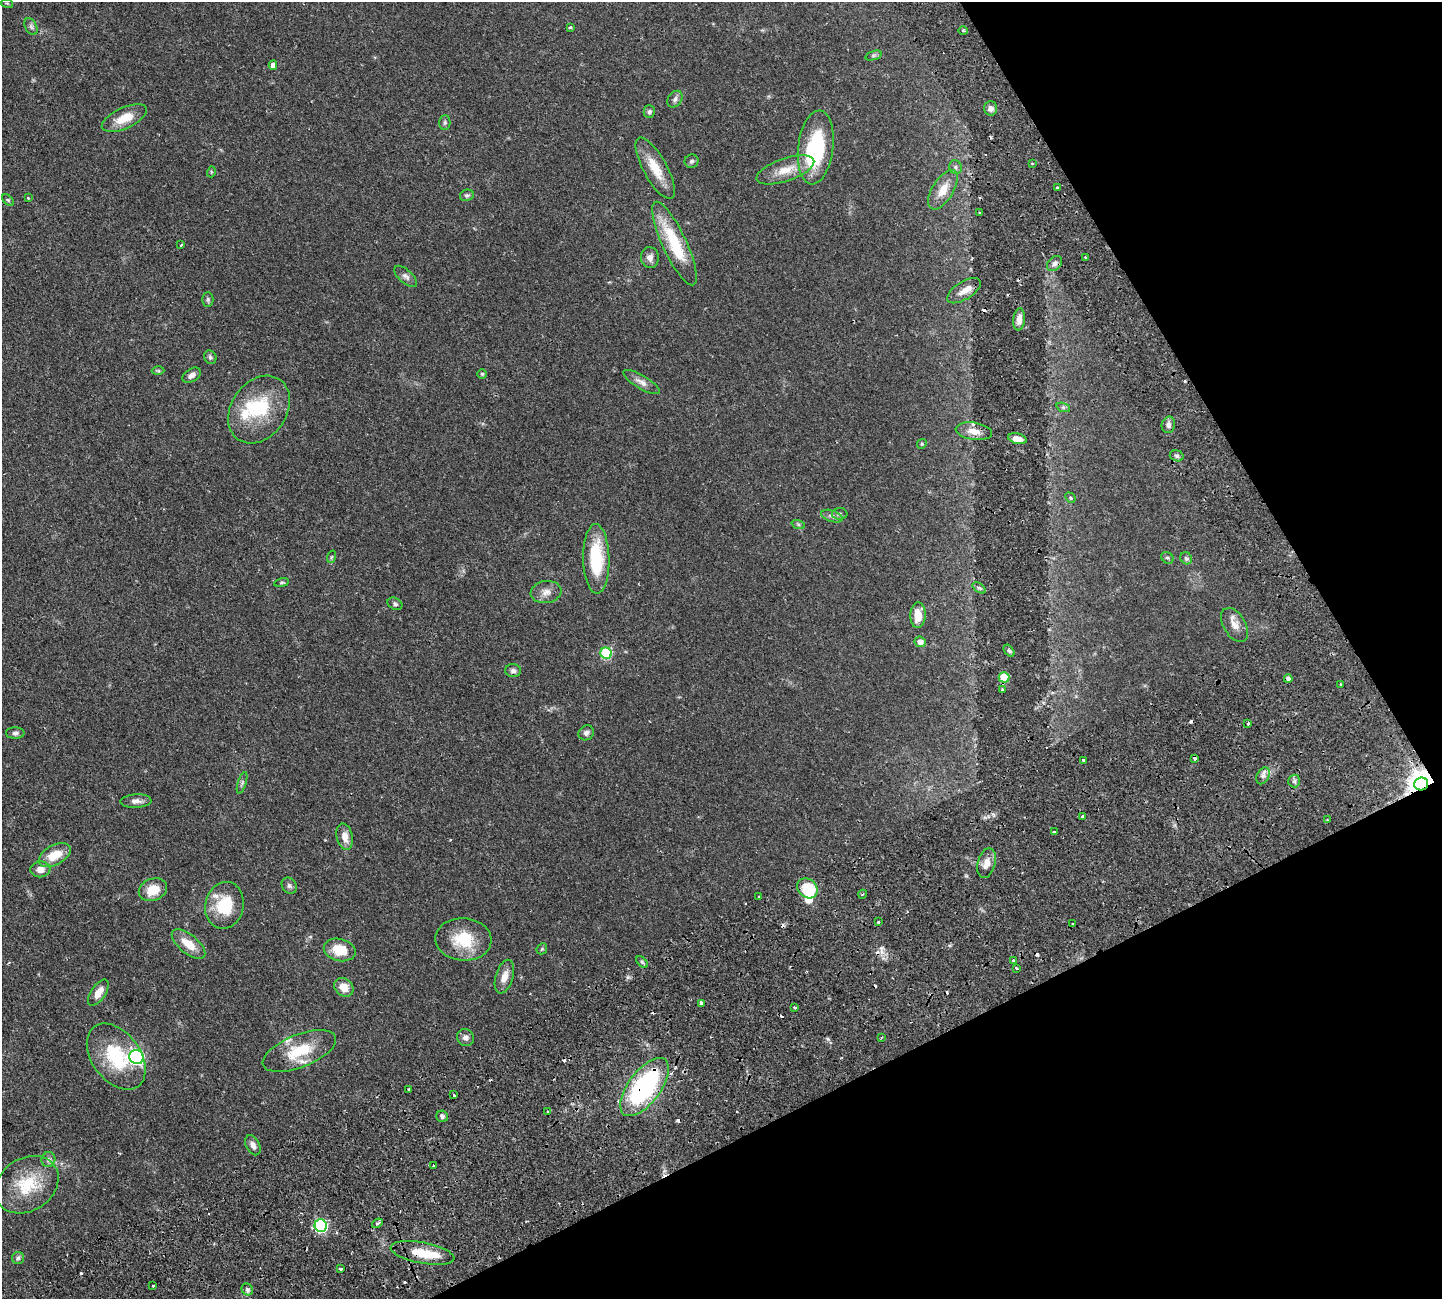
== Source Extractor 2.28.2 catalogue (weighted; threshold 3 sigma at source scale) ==
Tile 12 of 4 x 4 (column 4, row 3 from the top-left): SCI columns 4549-5988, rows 1640-2936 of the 6326 x 6317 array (HDU 1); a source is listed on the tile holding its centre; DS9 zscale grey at full resolution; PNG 1444 x 1301 px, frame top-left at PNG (2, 2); each listed source drawn as its Kron ellipse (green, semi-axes under 4 px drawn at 4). Shown black and unused: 24% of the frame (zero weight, under 2 of 3 exposures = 12% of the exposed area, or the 3 px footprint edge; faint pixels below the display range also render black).
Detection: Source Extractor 2.28.2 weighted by HDU 2 'WHT'; one run over the whole footprint, this tile lists its part. Background 0.0536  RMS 0.0052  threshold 0.0233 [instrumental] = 3 sigma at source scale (4.5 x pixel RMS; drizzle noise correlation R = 1.50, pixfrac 1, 0.05/0.05 arcsec/px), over >= 5 px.
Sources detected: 151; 2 inside a brighter object's white glare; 17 cosmic-ray / hot-pixel residue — neither listed nor drawn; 7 inside a brighter listed object's ellipse — not listed separately; the other 125 listed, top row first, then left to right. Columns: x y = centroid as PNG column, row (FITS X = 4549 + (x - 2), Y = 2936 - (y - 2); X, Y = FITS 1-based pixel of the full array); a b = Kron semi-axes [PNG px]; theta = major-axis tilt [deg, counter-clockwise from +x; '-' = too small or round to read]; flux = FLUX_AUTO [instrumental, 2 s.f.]
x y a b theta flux
7 3 6 3 -18 0.53
31 26 9 5 -63 1.3
570 27 4 3 - 0.59
963 31 5 3 - 0.57
873 55 8 4 19 0.87
273 65 4 4 - 2.7
675 99 9 6 54 1.7
990 108 7 6 - 2.1
649 112 6 6 - 1.2
124 118 24 10 24 9.4
445 122 7 5 89 1
816 147 37 17 83 41
692 161 7 6 - 1.2
1032 164 3 3 - 0.62
956 167 7 6 - 1.2
655 168 34 11 -61 11
785 170 30 11 19 8.7
211 172 5 3 - 0.49
1057 188 3 3 - 0.94
943 190 22 10 58 7.5
467 195 7 5 22 0.91
28 198 4 3 - 0.55
8 200 7 4 -45 0.72
980 213 3 3 - 0.67
674 243 46 12 -65 25
181 245 3 2 - 0.67
650 257 10 9 - 2.6
1085 258 3 3 - 0.94
1055 264 8 6 45 1.7
406 276 14 6 -41 1.9
964 291 19 9 32 4.4
208 299 7 5 -90 0.92
1019 319 11 6 84 3.1
210 357 7 6 - 1.1
158 371 6 4 -1 0.65
482 374 5 5 - 0.72
191 375 10 6 32 2.3
641 382 21 6 -31 3.1
1063 407 7 4 -19 0.87
259 410 36 27 55 27
1168 425 8 6 78 2.1
974 431 18 8 -9 4.6
1017 439 9 5 -13 4
922 444 5 4 - 0.61
1177 456 7 5 -17 1.1
1070 498 5 4 - 0.77
840 514 8 6 -1 1.3
832 516 11 5 -19 1.8
798 524 7 4 -19 0.8
331 557 6 4 71 0.66
1167 558 6 5 - 0.92
1186 558 6 5 - 1
596 559 35 13 -89 25
282 583 7 4 10 0.78
979 588 7 4 -36 0.97
546 592 15 11 9 3.8
395 604 8 5 -29 1.1
918 615 13 7 86 7.5
1234 625 18 11 -58 4.4
920 642 5 5 - 3
1009 651 7 4 -53 0.84
606 653 6 5 - 33
513 671 8 6 -2 1.4
1004 677 5 5 - 21
1288 679 4 3 - 1.8
1341 684 3 2 - 0.79
1002 689 4 2 - 0.42
1248 723 3 3 - 0.72
15 733 9 5 1 1.3
586 733 8 7 - 1.6
1195 759 3 3 - 9.5
1083 760 3 3 - 1.1
1263 776 9 6 64 1.8
1294 781 6 6 - 1.1
242 783 11 3 73 1
1421 784 7 6 - 590
136 801 15 6 3 2.5
1082 817 3 3 - 2.3
1327 820 3 3 - 0.47
1054 831 3 3 - 1.6
345 837 13 8 -78 4.2
55 855 17 10 29 10
987 863 15 9 75 4.1
40 869 10 8 6 3.6
289 886 8 7 - 1.4
807 888 11 9 -44 19
153 890 14 11 22 8.2
863 894 4 3 - 0.59
759 897 3 3 - 0.5
224 905 24 19 77 17
878 922 3 3 - 1.5
1072 924 3 2 - 0.65
463 939 28 21 -4 17
188 944 20 9 -39 7.4
542 949 6 5 - 0.69
340 950 16 11 -14 12
1013 960 3 3 - 1.1
642 962 7 4 -46 0.82
1016 968 3 3 - 1.9
504 977 17 8 73 4.6
344 987 10 8 -42 5.9
98 993 15 7 55 4.7
701 1003 4 3 - 1.9
795 1007 3 3 - 1.3
466 1037 9 8 - 2.2
882 1037 4 2 - 0.43
299 1051 39 16 21 19
116 1056 37 24 -53 28
136 1057 7 7 - 97
644 1087 34 16 53 70
409 1089 3 3 - 1.3
454 1095 3 2 - 0.96
548 1112 4 4 - 0.57
442 1116 6 5 - 1.3
253 1145 11 7 -62 2.4
48 1159 7 7 - 1.7
434 1166 3 3 - 1.3
27 1185 34 26 33 21
377 1223 6 3 33 0.89
321 1226 6 6 - 65
422 1253 32 10 -11 12
18 1258 6 6 - 1.1
340 1269 3 3 - 1
153 1285 3 3 - 1.3
247 1290 6 5 - 1.3
Overlapping masked pixels (flux is a lower limit): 4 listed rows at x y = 1195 759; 1421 784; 644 1087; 422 1253